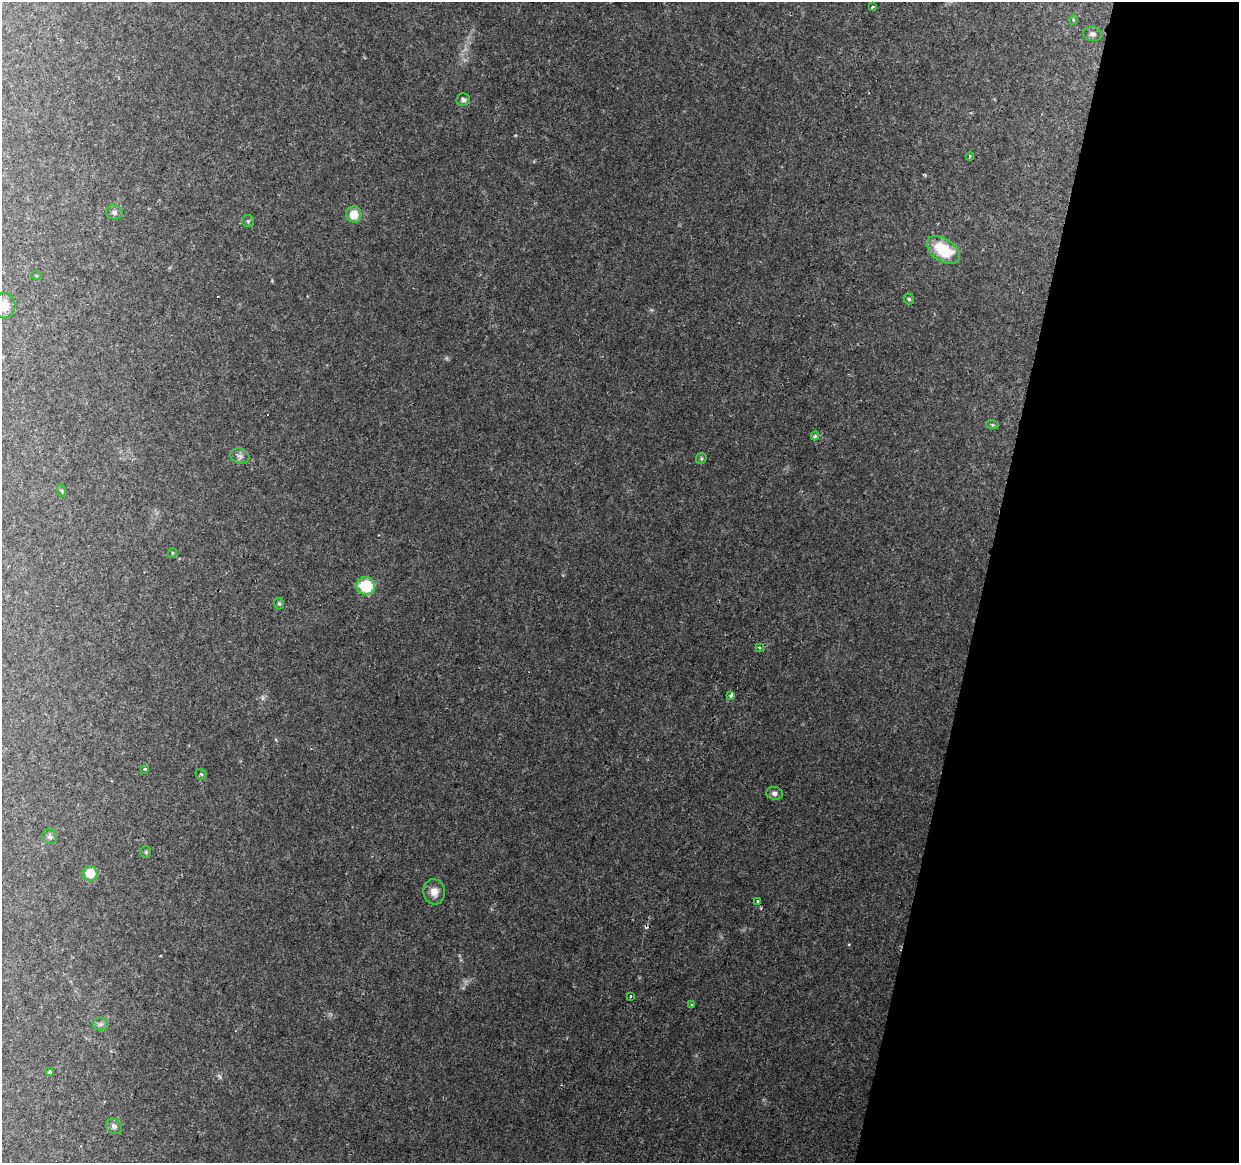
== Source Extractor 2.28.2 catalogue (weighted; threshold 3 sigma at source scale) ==
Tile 8 of 4 x 4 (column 4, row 2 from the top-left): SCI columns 3730-4966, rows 2655-3815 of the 4976 x 5248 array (HDU 1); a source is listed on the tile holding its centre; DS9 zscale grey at full resolution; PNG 1241 x 1165 px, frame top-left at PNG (2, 2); each listed source drawn as its Kron ellipse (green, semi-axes under 4 px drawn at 4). Shown black and unused: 21% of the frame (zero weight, under 2 of 3 exposures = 3% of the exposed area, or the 3 px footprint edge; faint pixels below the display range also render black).
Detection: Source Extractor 2.28.2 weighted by HDU 2 'WHT'; one run over the whole footprint, this tile lists its part. Background 0.0385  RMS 0.0038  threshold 0.0173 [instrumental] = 3 sigma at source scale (4.5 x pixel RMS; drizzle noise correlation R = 1.50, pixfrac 1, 0.0396/0.0396 arcsec/px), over >= 5 px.
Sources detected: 38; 1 too faint to see at this stretch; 2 cosmic-ray / hot-pixel residue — neither listed nor drawn; the other 35 listed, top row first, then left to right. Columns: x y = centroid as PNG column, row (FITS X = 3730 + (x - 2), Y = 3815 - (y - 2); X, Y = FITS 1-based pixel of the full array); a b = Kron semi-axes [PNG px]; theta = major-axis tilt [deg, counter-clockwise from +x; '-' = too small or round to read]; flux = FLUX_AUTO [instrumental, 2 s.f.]
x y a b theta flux
872 7 3 3 - 0.8
1073 20 5 3 - 0.36
1093 34 9 7 -15 1.4
463 100 7 6 - 1
970 156 4 3 - 0.48
114 212 8 7 - 1.2
354 214 8 7 - 6.1
248 221 6 6 - 0.64
943 250 18 11 -35 15
36 275 5 3 - 0.35
909 299 5 5 - 0.74
4 306 13 11 -90 4.6
992 424 6 4 -20 0.52
815 436 4 4 - 0.82
240 456 9 7 -17 1.5
701 458 6 5 - 0.62
62 491 6 3 -72 0.42
172 553 5 3 - 0.34
366 586 9 8 - 16
279 604 6 5 - 0.56
759 647 3 3 - 0.44
731 695 3 3 - 1.7
145 769 3 3 - 1.9
201 774 5 5 - 0.66
774 793 8 6 -7 1.2
50 837 8 7 - 1.1
146 852 6 5 - 0.53
90 873 7 7 - 7.4
434 892 12 10 -82 3.6
757 901 4 3 - 2
630 997 3 3 - 1
692 1005 4 3 - 0.49
100 1024 8 6 -1 1.1
50 1072 4 3 - 1
114 1126 9 7 -41 1.2
Isophote crosses this tile's border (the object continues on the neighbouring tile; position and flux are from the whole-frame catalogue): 1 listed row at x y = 4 306